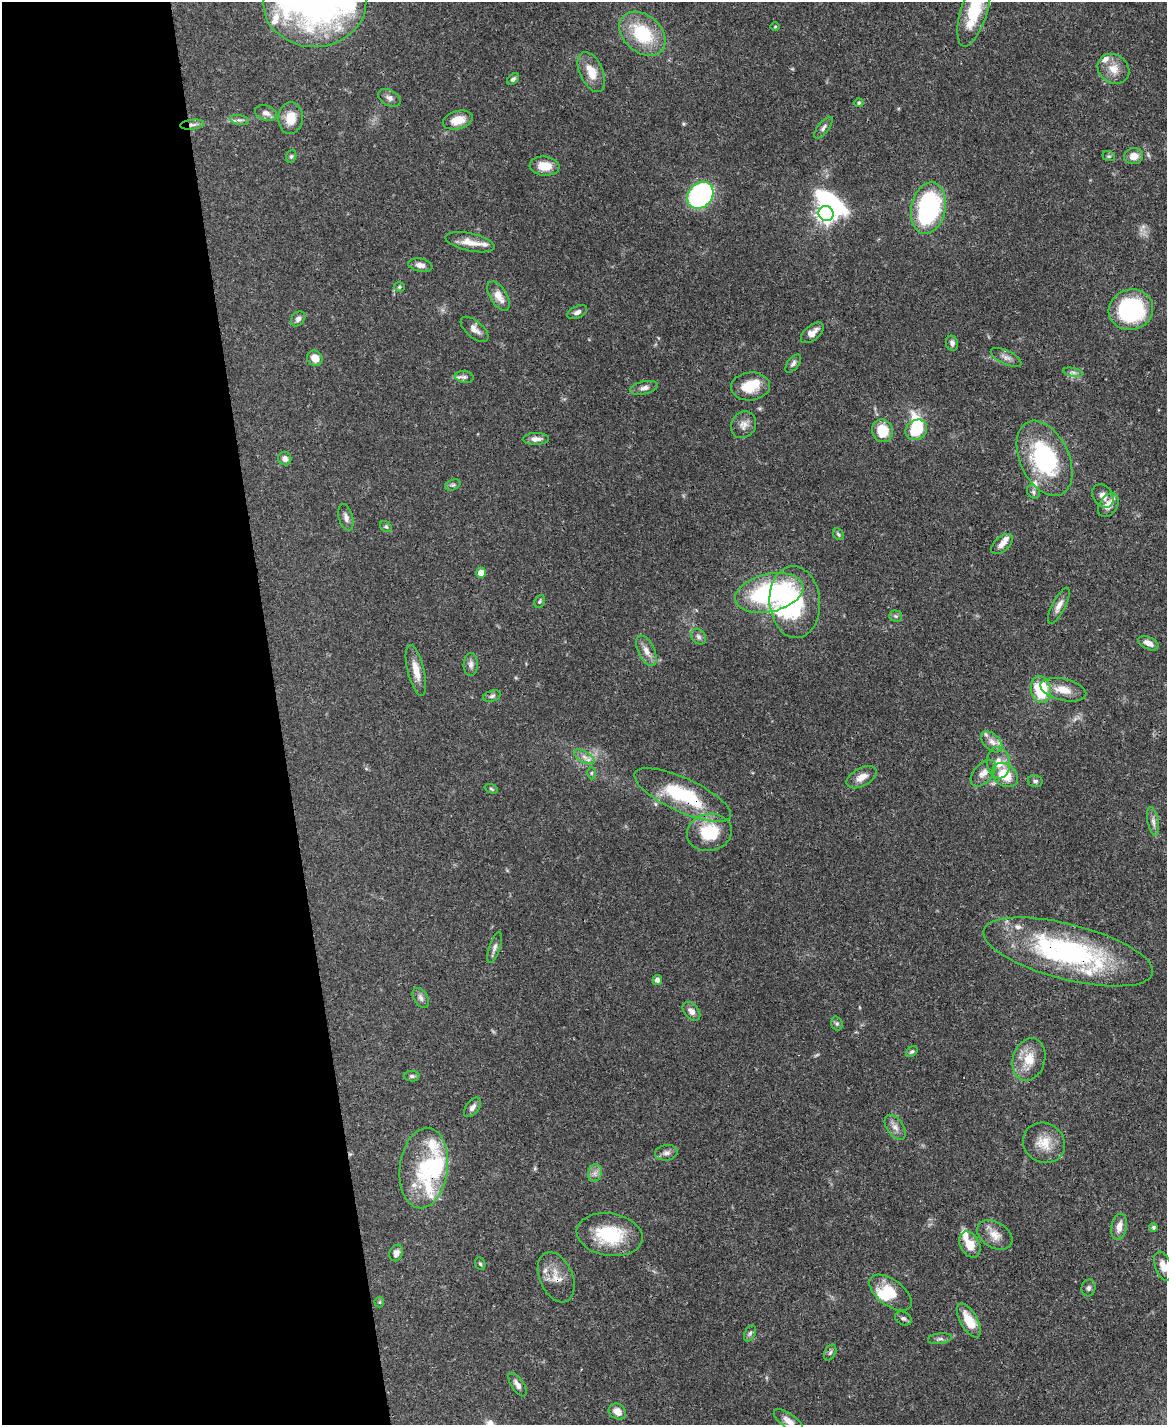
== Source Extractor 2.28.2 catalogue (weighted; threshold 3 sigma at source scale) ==
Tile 5 of 4 x 3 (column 1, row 2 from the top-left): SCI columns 3-1167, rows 1666-3088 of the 4665 x 4644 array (HDU 1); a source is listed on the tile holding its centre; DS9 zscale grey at full resolution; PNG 1169 x 1427 px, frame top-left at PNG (2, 2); each listed source drawn as its Kron ellipse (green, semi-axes under 4 px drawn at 4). Shown black and unused: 24% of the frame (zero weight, under 3 of 4 exposures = <1% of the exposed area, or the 3 px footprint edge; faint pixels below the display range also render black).
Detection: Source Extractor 2.28.2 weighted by HDU 2 'WHT'; one run over the whole footprint, this tile lists its part. Background 0.0671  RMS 0.0034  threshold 0.0151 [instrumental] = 3 sigma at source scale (4.5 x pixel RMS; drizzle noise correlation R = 1.50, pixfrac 1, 0.05/0.05 arcsec/px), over >= 5 px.
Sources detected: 135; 1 too faint to see at this stretch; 7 inside a brighter object's white glare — neither listed nor drawn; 13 inside a brighter listed object's ellipse — not listed separately; the other 114 listed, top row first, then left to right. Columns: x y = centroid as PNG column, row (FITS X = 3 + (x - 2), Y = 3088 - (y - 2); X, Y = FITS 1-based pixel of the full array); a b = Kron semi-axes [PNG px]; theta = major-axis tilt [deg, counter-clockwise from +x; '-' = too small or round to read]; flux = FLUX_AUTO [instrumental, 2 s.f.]
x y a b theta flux
315 3 51 44 3 100
974 11 37 13 73 15
775 27 4 3 - 0.31
642 34 26 18 -40 18
1113 69 17 14 -36 4.6
591 72 21 11 -65 5.7
513 79 7 4 40 0.8
389 98 12 8 -28 1.6
859 103 4 4 - 0.52
266 113 11 7 -16 1.7
291 118 16 12 85 5.2
239 120 9 5 -10 0.9
458 120 15 9 16 5.2
192 125 12 5 6 1.3
823 128 13 5 52 1.2
291 156 6 5 - 0.53
1109 156 6 5 - 0.51
1134 156 9 8 - 3.2
544 166 15 9 -4 5.4
700 195 15 12 47 54
928 208 26 17 78 46
826 214 8 7 - 170
470 242 25 9 -12 4.4
420 265 12 6 -10 1.8
399 287 5 5 - 0.56
499 296 16 8 -58 3.7
1131 310 22 20 17 39
577 312 10 6 26 1.3
298 319 8 6 48 1.1
475 329 17 8 -40 2.2
812 333 13 7 39 2.8
952 343 7 6 - 1.1
1006 357 16 7 -25 1.7
315 358 8 7 - 3.4
793 364 10 5 53 1.1
1073 372 10 4 -13 0.93
464 377 9 6 -8 1.1
750 386 19 14 5 7.9
644 388 14 6 12 1.7
744 425 14 12 56 2.5
916 430 11 9 37 11
882 431 11 10 - 8.3
536 439 13 6 1 1.8
1044 458 40 24 -65 38
285 459 7 6 - 1.3
453 485 8 5 24 0.68
1033 492 7 6 - 0.92
1103 496 13 9 -53 2.5
1108 505 13 8 56 3.8
346 517 14 7 -74 1.6
386 527 6 5 - 0.58
839 534 6 5 - 0.57
1002 544 13 7 42 2.3
481 573 5 4 - 4
769 593 35 19 13 48
540 601 7 5 64 0.59
795 602 36 25 -85 27
1059 606 20 6 63 2.3
895 616 6 5 - 0.69
698 637 9 6 -46 1
1148 643 11 6 -26 2.3
646 651 16 8 -64 2.9
471 664 11 7 90 1.4
416 670 26 8 -76 4.8
1041 689 13 10 -78 17
1063 690 23 10 -13 4.9
492 696 9 5 16 0.8
992 742 13 7 -44 2.4
584 757 11 5 -30 1.6
998 763 16 11 -83 4.2
591 773 6 4 89 0.46
983 773 16 9 48 2.6
1005 775 14 10 -37 9
862 777 16 9 29 3.2
1035 781 7 6 - 0.82
491 789 7 4 -20 0.54
683 795 53 16 -25 25
1153 821 15 5 -79 1.6
709 832 22 18 12 14
494 948 16 5 72 1.4
1068 952 87 27 -14 67
657 980 5 5 - 1.6
421 998 11 7 -58 1.3
691 1011 11 7 -48 1.9
837 1023 7 5 -70 0.71
912 1052 6 4 38 0.59
1029 1059 22 16 73 7.4
412 1076 8 5 -1 0.73
472 1107 11 6 52 1.5
895 1127 14 8 -54 2.2
1044 1143 22 19 -35 6.7
666 1153 11 7 7 1.5
424 1168 40 24 83 20
595 1173 9 6 77 1.5
1119 1227 13 7 79 2.9
1153 1227 4 4 - 0.69
610 1235 33 21 -8 18
995 1235 19 12 -32 4.1
970 1244 14 9 -62 5.2
396 1253 8 6 68 1.6
480 1264 6 5 - 0.57
1163 1266 15 8 -72 3.2
556 1277 26 16 -66 5.8
1089 1288 8 7 - 0.96
891 1293 24 13 -37 8.2
379 1302 5 5 - 0.42
903 1318 9 6 -29 0.89
969 1321 19 8 -60 7.1
750 1333 8 5 63 0.79
940 1339 12 5 7 1.1
830 1353 8 5 63 0.82
517 1385 13 6 -56 1.8
617 1411 9 7 -37 2.9
788 1421 17 7 -36 2.6
Overlapping masked pixels (flux is a lower limit): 4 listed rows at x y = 192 125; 683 795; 1068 952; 556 1277
Isophote crosses this tile's border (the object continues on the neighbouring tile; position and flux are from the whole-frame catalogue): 4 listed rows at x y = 315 3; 974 11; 1163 1266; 788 1421